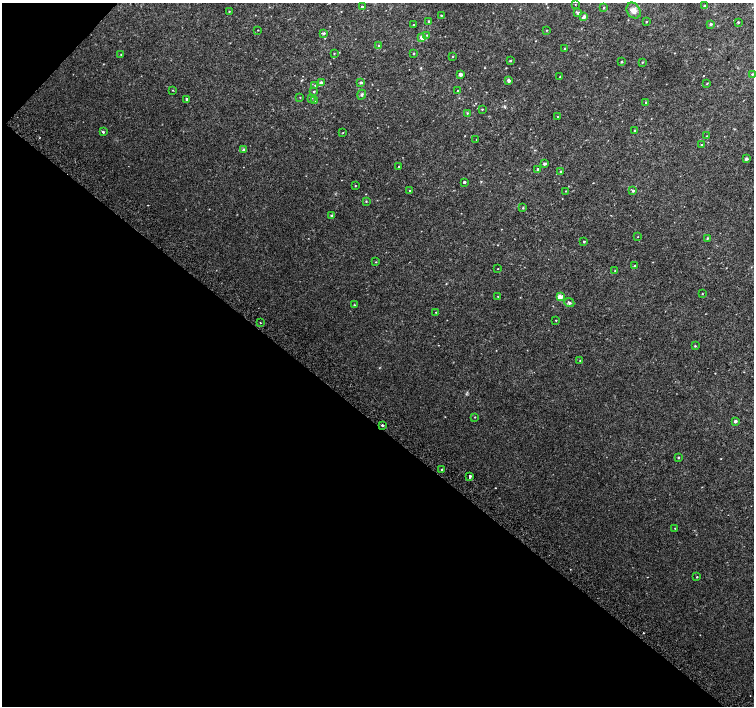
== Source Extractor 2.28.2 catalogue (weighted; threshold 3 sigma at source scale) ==
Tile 9 of 4 x 4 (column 1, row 3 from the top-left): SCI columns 35-1537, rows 1673-3079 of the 6074 x 6091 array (HDU 1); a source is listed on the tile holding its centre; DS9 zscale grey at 2 x 2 block average (1 PNG px = mean of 2 x 2 image px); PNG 756 x 708 px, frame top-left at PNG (2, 3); each listed source drawn as its Kron ellipse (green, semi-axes under 4 px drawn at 4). Shown black and unused: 41% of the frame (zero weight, under 2 of 3 exposures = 2% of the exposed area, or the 3 px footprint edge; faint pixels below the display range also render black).
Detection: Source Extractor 2.28.2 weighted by HDU 2 'WHT'; one run over the whole footprint, this tile lists its part. Background 0.0365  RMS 0.0087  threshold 0.0393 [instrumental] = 3 sigma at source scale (4.5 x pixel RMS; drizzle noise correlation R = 1.50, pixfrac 1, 0.0396/0.0396 arcsec/px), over >= 5 px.
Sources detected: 94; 1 cosmic-ray / hot-pixel residue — neither listed nor drawn; the other 93 listed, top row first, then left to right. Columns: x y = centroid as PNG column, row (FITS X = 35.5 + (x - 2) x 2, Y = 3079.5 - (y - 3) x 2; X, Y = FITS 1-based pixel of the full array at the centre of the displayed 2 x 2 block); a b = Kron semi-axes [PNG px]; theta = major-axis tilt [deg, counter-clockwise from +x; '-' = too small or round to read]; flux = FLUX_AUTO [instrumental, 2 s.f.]
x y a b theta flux
575 4 2 2 - 0.61
704 6 3 2 - 1.4
362 7 2 2 - 3.6
604 8 3 2 - 1.6
229 11 2 2 - 0.97
634 11 8 6 -56 9.6
578 13 3 2 - 5.5
441 15 2 2 - 1.3
584 17 4 3 - 8.5
429 21 2 2 - 1.9
646 22 2 2 - 1.3
738 22 2 2 - 1.7
711 24 2 2 - 4.7
413 25 2 2 - 0.95
258 30 2 2 - 0.79
547 30 3 2 - 0.86
324 33 3 3 - 2.8
427 35 2 2 - 0.98
422 37 3 2 - 11
378 46 2 2 - 1.5
565 48 3 2 - 1.7
334 53 2 2 - 0.9
121 54 2 2 - 1
413 54 3 2 - 0.95
453 57 3 2 - 1
510 60 3 3 - 1.6
621 62 2 2 - 2
642 62 3 2 - 0.98
460 74 2 2 - 8.2
752 74 3 2 - 1.4
560 77 2 2 - 1.1
509 80 2 2 - 7.6
361 82 2 2 - 4.5
321 83 2 2 - 12
707 83 2 2 - 0.93
315 85 2 2 - 1.1
173 90 2 2 - 0.75
457 90 2 2 - 0.89
314 91 2 2 - 1.5
362 95 5 2 - 2
300 97 2 2 - 0.86
311 98 2 2 - 1
187 99 2 2 - 4.6
314 100 2 2 - 1.3
646 102 2 2 - 1.3
482 109 3 2 - 1.1
467 113 3 2 - 1.3
557 116 2 2 - 1.4
635 130 3 2 - 1.2
103 132 3 3 - 2.6
343 133 2 2 - 0.7
707 136 3 2 - 0.78
476 140 2 2 - 1.3
702 145 2 2 - 1.2
243 150 4 3 - 2.1
746 159 3 2 - 4.7
544 164 2 2 - 5.2
399 167 2 2 - 1.4
538 169 2 2 - 1.9
561 172 3 2 - 1.6
464 182 2 2 - 3.3
355 186 2 2 - 0.91
410 191 2 2 - 1.5
566 191 2 2 - 0.81
633 191 3 2 - 4.1
366 201 2 2 - 1.1
523 208 3 2 - 1.3
332 216 2 2 - 6.5
637 237 2 2 - 0.65
707 238 3 2 - 1.9
584 242 2 2 - 1.7
376 262 2 2 - 0.78
635 266 2 2 - 2.2
498 269 2 2 - 0.72
615 271 2 2 - 0.94
702 294 2 2 - 1.1
498 296 2 2 - 0.82
560 297 3 2 - 24
569 303 5 3 - 3.1
354 305 3 2 - 1.1
436 312 2 2 - 0.93
556 320 2 2 - 0.86
260 323 2 2 - 0.9
695 346 2 2 - 1.6
580 361 2 2 - 0.93
475 417 2 2 - 1
735 421 2 2 - 6.8
382 425 2 2 - 3.5
678 457 3 2 - 1.2
441 469 2 2 - 4.3
470 476 2 2 - 38
675 528 2 2 - 0.74
697 577 2 2 - 1.2
Diffuse or blended objects may show on this block-average render without a row.